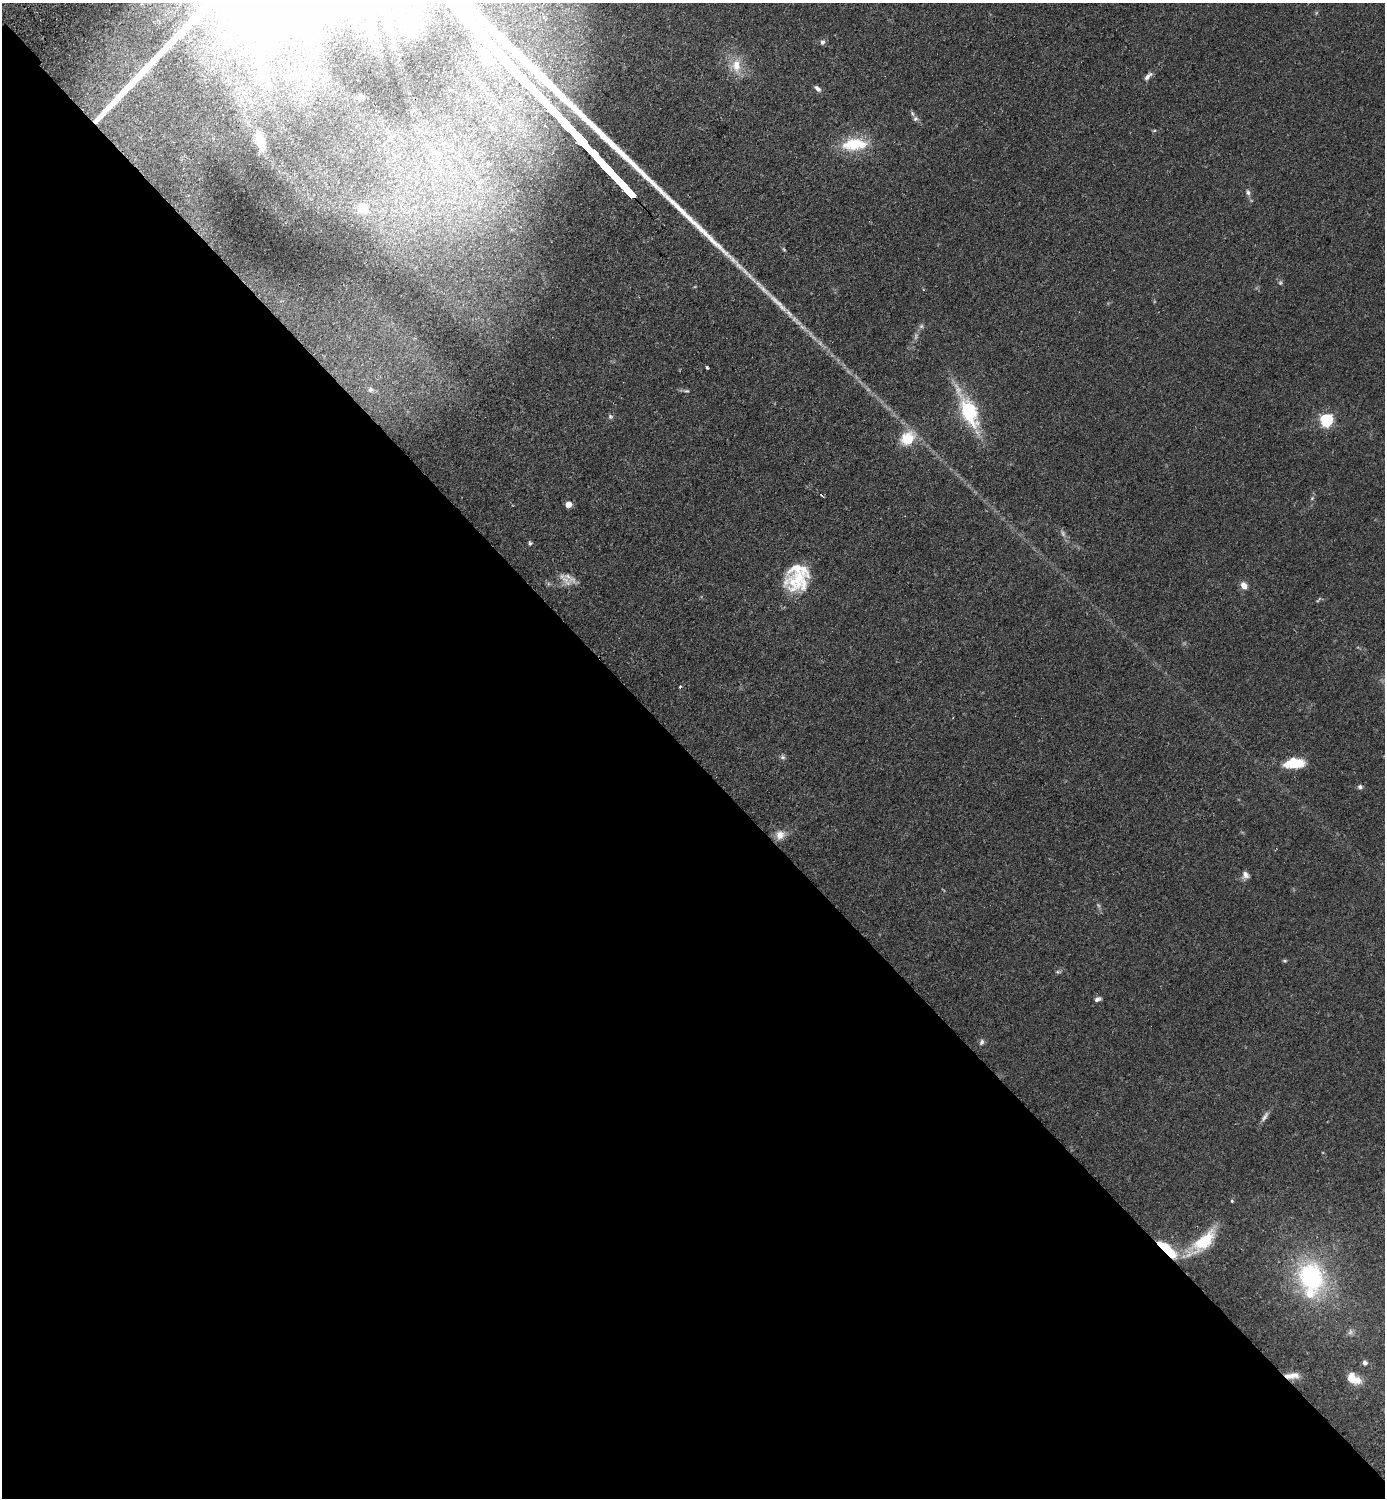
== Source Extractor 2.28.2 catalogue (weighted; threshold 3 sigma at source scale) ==
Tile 14 of 4 x 4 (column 2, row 4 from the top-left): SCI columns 1725-3107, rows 43-1538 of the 6074 x 6069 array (HDU 1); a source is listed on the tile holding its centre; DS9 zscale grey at full resolution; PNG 1387 x 1500 px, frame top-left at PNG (2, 3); no overlay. Shown black and unused: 50% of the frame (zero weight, under 2 of 3 exposures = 3% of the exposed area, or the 3 px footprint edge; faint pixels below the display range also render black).
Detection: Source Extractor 2.28.2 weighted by HDU 2 'WHT'; one run over the whole footprint, this tile lists its part. Background 0.0793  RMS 0.0085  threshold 0.0385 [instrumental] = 3 sigma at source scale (4.5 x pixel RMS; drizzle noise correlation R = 1.50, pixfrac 1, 0.05/0.05 arcsec/px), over >= 5 px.
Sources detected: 55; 2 too faint to see at this stretch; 1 cosmic-ray / hot-pixel residue — not listed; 5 inside a brighter listed object's ellipse — not listed separately; the other 47 listed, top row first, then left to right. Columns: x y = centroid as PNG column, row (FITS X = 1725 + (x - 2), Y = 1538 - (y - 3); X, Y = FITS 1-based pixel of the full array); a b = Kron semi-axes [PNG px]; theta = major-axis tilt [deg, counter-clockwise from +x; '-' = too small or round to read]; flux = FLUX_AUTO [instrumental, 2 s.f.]
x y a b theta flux
411 25 29 26 -58 42
216 33 7 4 71 2.8
822 42 6 5 - 2.5
247 46 16 5 36 7.2
258 64 12 5 63 5
736 65 21 13 -87 14
1148 76 14 6 47 3.7
817 89 9 5 -44 2.8
362 96 8 5 -40 1.9
915 119 8 7 - 2.3
1154 131 5 3 - 0.87
261 144 20 11 -61 11
854 144 27 13 4 34
1248 192 8 5 -78 2.4
363 208 11 9 -38 13
1280 283 6 4 44 1.2
921 326 7 5 45 1.8
707 367 3 3 - 2
370 389 7 7 - 2.1
968 411 48 18 -65 54
610 416 6 6 - 1.8
1326 420 6 5 - 140
908 438 19 16 36 21
821 495 5 3 - 1.3
1312 498 5 4 - 1.1
568 505 5 4 - 14
530 543 5 5 - 1.3
570 578 25 8 -33 7.2
798 580 32 26 12 39
1244 586 8 6 -55 6.4
782 757 8 6 0 1.9
1294 763 20 10 4 26
1360 787 6 6 - 2
780 835 13 11 68 7.3
1245 875 10 8 -77 4
1285 961 5 5 - 1.1
1058 972 6 4 -42 1.3
1098 999 9 6 21 2.5
982 1042 8 6 69 2.1
1265 1117 17 5 55 3.5
1232 1201 4 4 - 1
1203 1242 36 13 42 36
1166 1248 22 6 -41 42
1311 1277 31 26 -66 100
1365 1363 6 6 - 2.3
1292 1376 19 7 5 8.1
1351 1378 13 9 -79 9.5
Overlapping masked pixels (flux is a lower limit): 2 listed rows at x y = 1166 1248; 1292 1376
Isophote crosses this tile's border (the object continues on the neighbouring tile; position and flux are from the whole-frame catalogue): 1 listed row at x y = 411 25
Unlisted compact peaks at least as high as the median listed source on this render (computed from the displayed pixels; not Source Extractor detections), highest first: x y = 705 233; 711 239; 661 191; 667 197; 720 247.